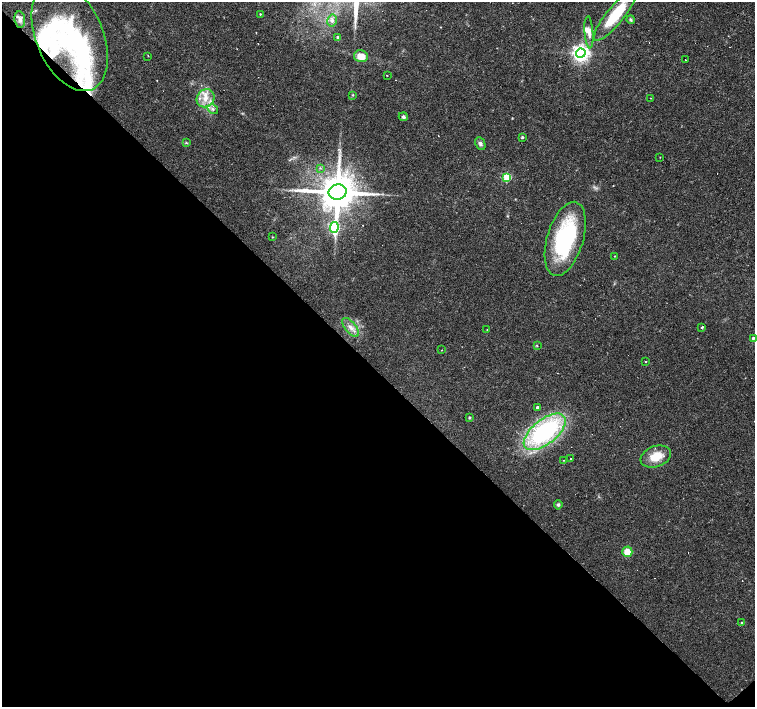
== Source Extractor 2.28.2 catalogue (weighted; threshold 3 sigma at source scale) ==
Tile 14 of 4 x 4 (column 2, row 4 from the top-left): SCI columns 1506-3010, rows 216-1625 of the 6021 x 6003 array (HDU 1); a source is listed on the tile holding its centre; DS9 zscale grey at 2 x 2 block average (1 PNG px = mean of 2 x 2 image px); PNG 757 x 709 px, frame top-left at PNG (2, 2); each listed source drawn as its Kron ellipse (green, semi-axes under 4 px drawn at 4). Shown black and unused: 48% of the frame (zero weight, under 3 of 4 exposures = <1% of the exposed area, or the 3 px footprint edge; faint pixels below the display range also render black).
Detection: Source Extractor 2.28.2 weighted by HDU 2 'WHT'; one run over the whole footprint, this tile lists its part. Background 0.033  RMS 0.0024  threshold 0.011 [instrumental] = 3 sigma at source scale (4.5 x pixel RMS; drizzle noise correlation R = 1.50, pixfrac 1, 0.0396/0.0396 arcsec/px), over >= 5 px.
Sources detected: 64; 1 inside a brighter object's white glare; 10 cosmic-ray / hot-pixel residue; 1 long thin detection or spike segment (spike, bleed or trail) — neither listed nor drawn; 7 inside a brighter listed object's ellipse — not listed separately; the other 45 listed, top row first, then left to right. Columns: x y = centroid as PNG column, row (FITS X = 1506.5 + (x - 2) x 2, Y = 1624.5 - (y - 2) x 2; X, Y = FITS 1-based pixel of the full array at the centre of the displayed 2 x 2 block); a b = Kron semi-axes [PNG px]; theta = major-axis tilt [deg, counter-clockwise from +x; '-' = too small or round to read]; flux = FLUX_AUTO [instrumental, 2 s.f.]
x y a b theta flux
260 14 2 2 - 0.5
615 15 32 8 51 26
20 20 8 5 -82 2.2
631 20 4 3 - 0.82
332 21 6 4 77 2
589 32 16 4 -86 3.4
70 36 58 33 -67 76
338 37 3 2 - 1.6
581 53 4 4 - 250
148 56 2 2 - 8.7
361 56 7 6 - 6.7
685 59 2 2 - 0.57
387 75 2 2 - 0.4
353 95 3 3 - 0.44
206 98 9 8 - 6.1
650 98 2 2 - 1.2
213 109 6 4 -32 1.4
403 117 4 4 - 1.2
522 137 2 2 - 0.9
186 143 3 3 - 0.49
480 144 7 5 -64 1.6
660 157 3 2 - 0.21
320 168 3 2 - 0.4
507 177 3 3 - 30
338 192 9 7 10 2200
334 227 5 4 - 73
272 237 3 2 - 0.41
565 239 38 18 73 61
614 256 2 2 - 0.25
351 327 11 5 -50 3.7
702 328 2 2 - 2.7
487 329 2 2 - 0.31
753 338 2 2 - 0.96
537 346 3 2 - 0.39
442 350 2 2 - 0.33
645 361 2 2 - 0.42
537 408 3 2 - 2.2
469 417 2 2 - 0.96
545 432 25 12 39 93
656 456 16 10 20 11
571 458 2 2 - 0.61
564 460 2 2 - 0.37
558 505 4 4 - 1.3
627 552 5 5 - 7.5
742 622 2 2 - 0.63
Overlapping masked pixels (flux is a lower limit): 1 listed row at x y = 70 36
Isophote crosses this tile's border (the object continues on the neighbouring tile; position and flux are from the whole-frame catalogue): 1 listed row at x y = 753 338
Diffuse or blended objects may show on this block-average render without a row.